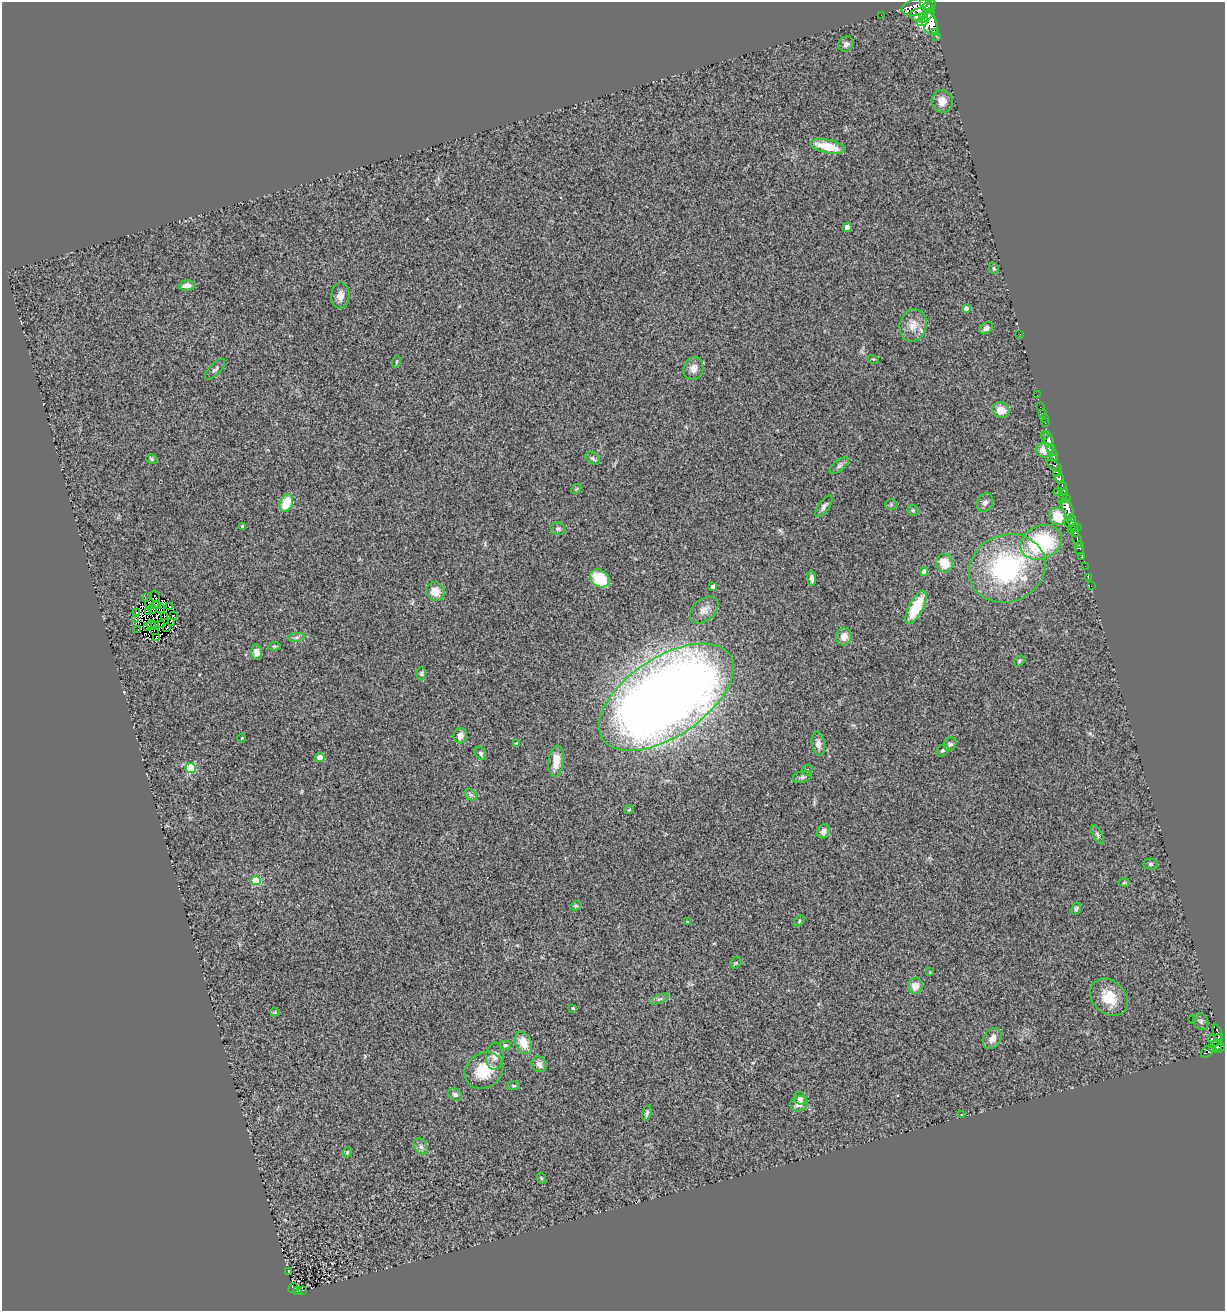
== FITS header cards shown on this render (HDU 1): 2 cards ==
NAXIS1  =                 1223
NAXIS2  =                 1309

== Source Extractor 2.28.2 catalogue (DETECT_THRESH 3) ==
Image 1223 x 1309 px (HDU 1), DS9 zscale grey, 1 PNG px = 1 image px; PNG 1227 x 1313 px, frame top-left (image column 1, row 1309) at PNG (2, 2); each listed source drawn as its Kron ellipse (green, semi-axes under 4 px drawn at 4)
Background 1.04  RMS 0.17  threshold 0.512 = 3 sigma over >= 5 px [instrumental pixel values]
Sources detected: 172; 10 with non-positive FLUX_AUTO (blend fragments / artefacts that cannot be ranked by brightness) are neither listed nor drawn; the other 162 listed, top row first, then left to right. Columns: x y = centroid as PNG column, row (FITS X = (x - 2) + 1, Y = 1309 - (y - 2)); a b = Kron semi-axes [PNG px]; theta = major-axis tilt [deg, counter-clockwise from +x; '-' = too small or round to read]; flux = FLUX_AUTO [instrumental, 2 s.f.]
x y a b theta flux
924 3 4 3 - 1100
918 7 17 8 13 140
928 7 6 5 - 1200
881 15 3 2 - 16
919 15 9 6 7 1700
926 15 10 5 39 2300
923 22 6 4 17 1800
930 24 12 7 -70 3900
936 32 2 2 - 36
937 36 3 3 - 120
846 44 8 7 - 39
942 101 11 10 - 96
828 146 18 6 -12 300
847 227 4 4 - 130
994 268 6 4 -69 15
187 286 8 5 5 70
340 296 13 9 89 79
966 309 4 4 - 76
913 325 16 13 76 160
986 328 7 5 33 50
1020 335 2 2 - 41
873 359 5 3 - 12
396 362 5 3 - 12
215 369 13 5 46 34
693 369 11 9 69 79
1037 395 2 2 - 16
1040 407 2 2 - 7.1
1001 410 8 8 - 130
1042 413 2 2 - 27
1044 419 3 2 - 16
1045 422 3 2 - 27
1044 436 2 2 - 140
1049 442 11 4 -75 2500
1044 450 9 7 2 140
1052 453 8 3 -67 1400
593 458 8 5 -37 24
152 459 6 4 -16 18
1054 459 3 3 - 520
839 466 11 5 39 30
1054 466 8 4 -34 380
1058 472 4 3 - 380
1060 479 5 4 - 890
1062 488 7 3 -84 770
576 489 6 4 46 15
1058 492 4 3 - 270
1063 495 8 4 68 560
1066 498 4 2 - 160
985 502 10 7 62 45
286 503 9 6 66 290
891 504 5 5 - 16
824 506 12 5 55 40
1067 508 11 5 -67 3800
913 510 6 5 - 19
1058 516 9 8 - 250
1072 520 6 3 -86 360
242 526 3 3 - 12
1073 526 9 3 -21 500
558 529 7 6 - 26
1071 529 4 3 - 430
1075 530 6 3 -85 910
1077 540 8 4 -73 280
1041 542 21 16 24 1100
1080 548 7 3 84 170
1082 557 3 3 - 79
944 563 9 8 - 220
1085 566 2 2 - 18
1007 568 39 33 22 1900
924 572 4 4 - 92
600 578 10 8 -36 400
812 578 7 4 -84 40
1088 578 3 2 - 16
1091 586 2 2 - 5.5
713 587 4 4 - 40
435 592 10 9 - 150
155 597 6 2 -78 19
146 598 3 2 - 17
150 603 5 3 - 44
156 605 5 2 - 33
169 606 3 2 - 18
916 607 18 7 62 420
161 608 5 2 - 13
152 609 5 2 - 12
704 610 16 11 40 95
149 611 4 2 - 11
136 613 3 2 - 18
164 616 2 2 - 29
173 616 3 2 - 11
136 620 3 2 - 8.9
172 623 3 3 - 34
161 624 3 2 - 28
151 625 4 2 - 15
155 625 3 2 - 15
148 627 3 2 - 20
167 628 3 2 - 30
138 630 2 2 - 17
154 630 3 2 - 18
156 637 4 2 - 21
296 637 9 4 9 29
844 637 9 7 71 98
274 646 6 4 7 16
256 652 7 5 -86 50
1019 661 6 4 50 17
421 674 7 5 -90 21
666 697 76 39 34 16000
460 736 7 6 - 82
242 738 4 3 - 8.4
516 744 3 3 - 20
818 744 12 6 -79 59
950 744 7 6 - 27
943 750 7 5 42 22
481 753 7 5 -61 23
320 757 4 4 - 160
556 761 16 7 83 150
191 768 5 5 - 720
807 770 5 5 - 16
802 777 10 6 16 32
471 795 7 5 -42 25
629 810 5 3 - 9.1
823 831 7 6 - 58
1098 835 10 4 -61 27
1151 864 7 5 -1 23
256 880 5 5 - 500
1124 883 5 3 - 12
576 906 6 4 28 13
1076 909 6 4 58 24
799 921 6 4 48 16
688 922 4 3 - 15
736 963 6 5 - 16
930 972 4 4 - 11
915 986 8 7 - 120
1109 997 21 16 -42 270
659 999 10 4 22 26
573 1008 3 3 - 15
275 1012 5 4 - 17
1193 1019 3 2 - 11
1201 1021 9 7 -57 32
1217 1033 8 3 -71 270
992 1039 11 8 56 76
1212 1039 3 2 - 14
1218 1039 4 3 - 240
523 1043 12 8 -67 180
505 1045 5 4 - 17
1216 1045 6 5 - 520
1219 1048 6 3 45 180
1212 1049 3 3 - 170
1207 1052 7 5 41 120
495 1056 13 9 81 90
539 1064 8 7 - 58
484 1071 20 17 34 330
513 1086 6 4 5 15
455 1095 7 5 -24 32
800 1098 6 5 - 35
799 1104 9 7 19 84
647 1113 8 4 75 24
961 1115 4 2 - 9.2
421 1147 9 6 -63 38
347 1152 5 4 - 14
541 1178 5 3 - 11
288 1272 4 2 - 6.2
293 1288 5 4 - 310
298 1290 4 3 - 360
303 1290 3 2 - 12
At the frame edge (FLAGS 8, measured only in part): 1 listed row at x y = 924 3
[10 non-positive-flux detections neither listed nor drawn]